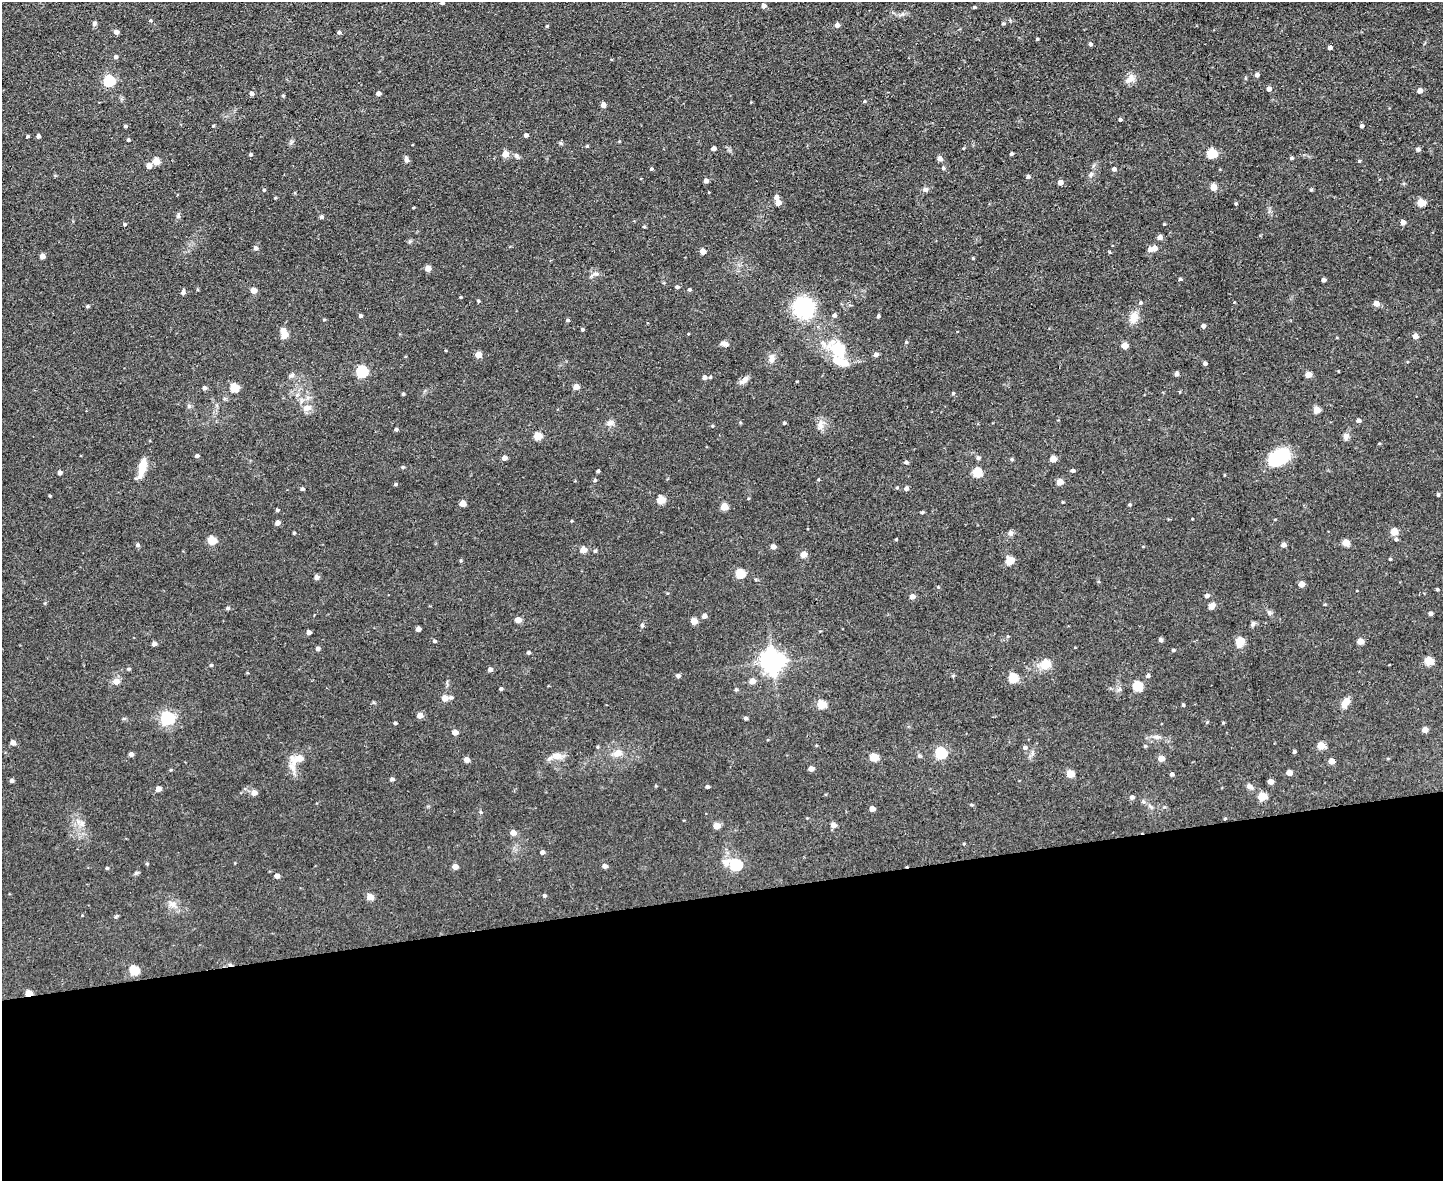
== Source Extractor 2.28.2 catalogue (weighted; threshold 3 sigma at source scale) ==
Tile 11 of 3 x 4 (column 2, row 4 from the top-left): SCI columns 1681-3121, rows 1-1179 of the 4693 x 4717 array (HDU 1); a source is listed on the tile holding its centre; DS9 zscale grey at full resolution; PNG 1445 x 1183 px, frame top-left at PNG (2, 2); no overlay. Shown black and unused: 24% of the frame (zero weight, under 2 of 3 exposures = <1% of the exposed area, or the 3 px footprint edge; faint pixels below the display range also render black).
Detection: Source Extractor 2.28.2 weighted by HDU 2 'WHT'; one run over the whole footprint, this tile lists its part. Background 0.0555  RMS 0.0087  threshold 0.039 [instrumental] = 3 sigma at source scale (4.5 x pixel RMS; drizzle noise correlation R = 1.50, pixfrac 1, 0.05/0.05 arcsec/px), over >= 5 px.
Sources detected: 275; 1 inside a brighter object's white glare — not listed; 1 inside a brighter listed object's ellipse — not listed separately; the other 273 listed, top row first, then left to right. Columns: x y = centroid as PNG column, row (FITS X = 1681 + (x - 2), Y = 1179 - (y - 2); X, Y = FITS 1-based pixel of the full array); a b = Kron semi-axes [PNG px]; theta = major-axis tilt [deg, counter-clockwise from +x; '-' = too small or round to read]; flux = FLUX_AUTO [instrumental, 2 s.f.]
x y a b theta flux
442 3 4 4 - 1.7
764 6 4 4 - 4
974 7 4 3 - 0.96
150 20 4 4 - 0.87
94 23 6 5 - 1.9
1003 23 5 4 - 1.2
837 25 5 4 - 3.9
547 26 4 4 - 0.87
116 32 4 4 - 4.6
339 32 5 4 - 1.5
1037 39 4 3 - 0.77
1090 44 5 4 - 1.4
1330 47 4 3 - 2.4
116 57 5 4 - 2.2
1257 75 4 4 - 3
1130 79 16 9 37 5.3
109 81 5 5 - 77
1269 89 4 4 - 3.7
1420 91 4 4 - 5.1
251 93 4 4 - 2.9
378 93 4 4 - 3.2
864 101 5 3 - 0.79
603 105 4 4 - 5.5
1120 119 4 4 - 1.4
125 126 4 3 - 1.2
213 126 4 4 - 0.77
1362 126 4 3 - 2.2
526 135 4 4 - 2.6
27 136 3 3 - 1.2
38 136 4 4 - 2.3
128 140 4 3 - 1.2
587 146 4 3 - 0.76
713 148 4 4 - 4
1418 149 5 4 - 2.2
1211 153 5 5 - 51
250 154 5 4 - 1.1
505 154 5 4 - 11
1011 154 4 3 - 1.2
516 156 8 6 -32 2
1291 158 4 3 - 1.3
406 159 9 5 -62 2.1
940 159 5 4 - 4.5
156 161 5 5 - 16
1359 161 4 4 - 0.96
149 166 5 4 - 5.8
943 168 5 4 - 1.4
651 169 4 4 - 1.2
1114 169 4 4 - 2.6
1091 174 8 5 63 2.2
1028 177 5 4 - 1.7
706 181 4 4 - 3.2
1060 182 4 4 - 5.5
1213 187 5 4 - 13
925 189 7 5 -40 2.1
264 190 4 4 - 0.82
1311 190 4 4 - 1
776 197 5 5 - 3.4
275 198 5 3 - 0.69
778 202 5 5 - 6.6
1421 203 5 5 - 20
1236 204 4 3 - 0.9
178 216 7 5 79 1.7
321 217 4 4 - 2.2
1403 222 4 4 - 4.4
125 224 4 3 - 1.2
1164 224 3 3 - 0.68
644 227 4 3 - 0.95
1160 237 5 5 - 3.5
256 248 5 5 - 2.7
1154 248 5 5 - 5.3
702 251 4 4 - 6.3
1110 252 4 3 - 0.91
42 256 4 4 - 5.9
973 258 3 3 - 0.68
428 268 4 4 - 7.8
596 274 10 4 0 2.3
1180 279 4 4 - 1
1323 280 4 4 - 2.9
677 287 4 4 - 1.8
254 290 4 4 - 9.4
689 290 4 4 - 1.5
183 292 6 4 78 2.3
478 301 4 3 - 1
1141 303 5 5 - 1.3
1376 303 5 5 - 7.3
87 306 5 4 - 1.2
803 307 17 15 -33 69
834 315 5 4 - 2.1
360 316 4 4 - 1.8
878 316 4 3 - 1.8
1134 317 13 9 66 8.9
324 320 5 3 - 0.8
567 320 5 4 - 1.1
1203 326 4 4 - 3.2
582 329 4 3 - 1.2
284 334 11 7 -75 8.3
1415 336 5 4 - 5
906 342 4 4 - 0.91
724 344 10 6 -9 3
1124 346 5 4 - 9.4
839 349 13 12 - 32
478 355 4 4 - 11
876 355 5 4 - 3.1
771 359 12 7 84 4.6
840 362 23 9 -14 15
1205 363 4 4 - 1.9
362 371 5 5 - 80
1176 374 5 4 - 2.4
292 375 8 5 7 1.9
1308 375 5 4 - 9.9
704 377 4 4 - 3.1
710 377 4 4 - 1
744 380 13 6 37 3.8
576 387 5 4 - 7.6
204 388 4 4 - 2.9
234 388 5 5 - 34
953 393 5 4 - 1.1
403 394 4 3 - 1.3
307 408 12 8 15 5.3
1317 410 5 4 - 13
1358 420 5 4 - 2.7
610 423 10 6 2 3
784 423 3 3 - 1.2
820 424 14 7 87 4.9
712 426 4 3 - 0.72
396 429 4 4 - 1.5
538 436 5 5 - 21
1346 436 9 7 -69 3.2
197 456 4 3 - 2.5
1279 457 22 14 26 44
504 458 4 4 - 4
978 458 5 4 - 1.8
1012 459 5 4 - 1
1053 459 5 4 - 11
906 462 5 4 - 1.8
403 467 4 4 - 1
142 468 19 7 76 15
598 471 3 3 - 1.3
1073 471 4 4 - 1.7
977 472 5 5 - 34
59 473 4 4 - 2.6
595 480 5 4 - 1.2
818 480 4 3 - 0.71
1060 482 5 4 - 12
395 484 4 3 - 1.2
897 488 5 3 - 0.86
906 488 5 4 - 2.8
302 489 4 3 - 1.7
1438 495 4 3 - 1.3
50 496 3 3 - 0.85
661 500 5 5 - 23
463 503 5 4 - 11
1129 505 4 3 - 1.1
724 507 5 5 - 16
277 510 4 4 - 1.5
922 512 4 3 - 1.1
571 521 4 2 - 0.68
277 523 4 4 - 4
1394 531 5 5 - 13
294 533 3 3 - 0.98
1011 533 7 6 - 2
896 539 4 3 - 0.71
1396 539 5 5 - 1.8
212 540 5 5 - 28
1346 543 5 4 - 14
137 545 5 4 - 1.9
1283 545 4 4 - 4.1
773 547 5 4 - 4.7
583 550 5 4 - 11
595 551 5 5 - 1.1
803 554 5 4 - 9.8
1390 559 3 3 - 0.87
460 561 5 3 - 0.91
1010 561 7 6 - 11
740 573 5 5 - 35
316 577 5 5 - 3.2
1301 584 4 4 - 7.1
938 587 4 4 - 0.74
1437 589 4 3 - 0.97
912 596 5 4 - 5.1
1207 596 5 4 - 2.5
1211 606 6 4 43 8.2
227 608 5 4 - 1.6
1269 612 6 6 - 1.8
1430 613 4 4 - 2.4
704 616 5 4 - 4.4
518 620 5 4 - 7.8
694 621 5 4 - 11
1253 624 6 5 - 1.7
642 625 5 4 - 1.5
418 629 4 4 - 4
309 632 4 4 - 3.6
1160 640 4 4 - 2.5
434 641 4 4 - 1.6
1360 641 5 4 - 10
1240 642 5 5 - 29
154 644 4 4 - 3.3
318 649 4 4 - 2.6
1173 650 4 3 - 1.4
528 652 4 4 - 1.5
1429 661 5 5 - 27
772 662 7 7 - 620
1046 664 5 5 - 28
211 665 4 4 - 1.1
128 669 5 4 - 1.1
490 670 5 4 - 2.6
678 676 5 4 - 2.5
953 676 5 4 - 0.85
1148 676 4 4 - 1.8
1013 678 5 5 - 32
116 681 6 5 - 7.2
752 681 5 4 - 7.4
1137 686 5 5 - 46
501 689 4 4 - 1.4
736 689 5 4 - 1.3
451 697 6 5 - 1.5
445 698 5 5 - 8.9
1346 702 10 6 61 9.3
821 704 5 5 - 27
1183 705 4 4 - 0.96
420 715 5 4 - 7.1
167 718 6 6 - 160
745 718 4 4 - 2.1
1207 722 4 4 - 0.77
395 723 4 3 - 1.2
1425 730 5 4 - 7.9
455 732 5 4 - 6.1
1157 737 10 5 -13 2.6
13 743 5 4 - 4.6
1145 746 4 4 - 0.95
1321 746 5 5 - 19
1025 747 5 5 - 2.1
1294 752 4 4 - 1.3
617 753 14 9 20 6.6
941 753 6 5 - 70
131 754 4 4 - 3.2
557 756 15 9 -8 6.6
874 757 5 5 - 23
1161 758 5 4 - 7.9
298 759 18 9 43 17
466 759 4 4 - 5.9
1332 761 5 4 - 7.8
811 768 4 4 - 4.9
1289 772 5 4 - 6.8
1070 774 5 5 - 18
1172 774 4 4 - 1.9
392 779 5 4 - 1.9
11 781 4 4 - 1.9
1270 782 4 4 - 6
1249 786 6 6 - 3.2
707 787 4 4 - 1.6
158 789 5 4 - 5.8
254 793 6 5 - 5.3
1262 796 5 5 - 25
1132 797 5 4 - 2.1
872 809 4 4 - 6.4
1225 819 4 3 - 0.72
833 825 5 5 - 5.1
716 826 5 4 - 11
513 833 5 5 - 6.4
542 852 4 4 - 2.6
147 864 5 3 - 0.79
736 865 6 5 - 86
605 866 5 4 - 3.5
455 867 5 4 - 7.1
107 868 4 3 - 1
136 872 6 4 20 1.2
277 876 4 4 - 4.6
544 896 5 4 - 1.4
370 897 5 4 - 10
172 904 8 6 20 3.5
134 970 5 5 - 41
28 993 5 4 - 15
Overlapping masked pixels (flux is a lower limit): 1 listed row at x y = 28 993
Isophote crosses this tile's border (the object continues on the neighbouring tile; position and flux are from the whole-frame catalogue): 1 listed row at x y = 442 3